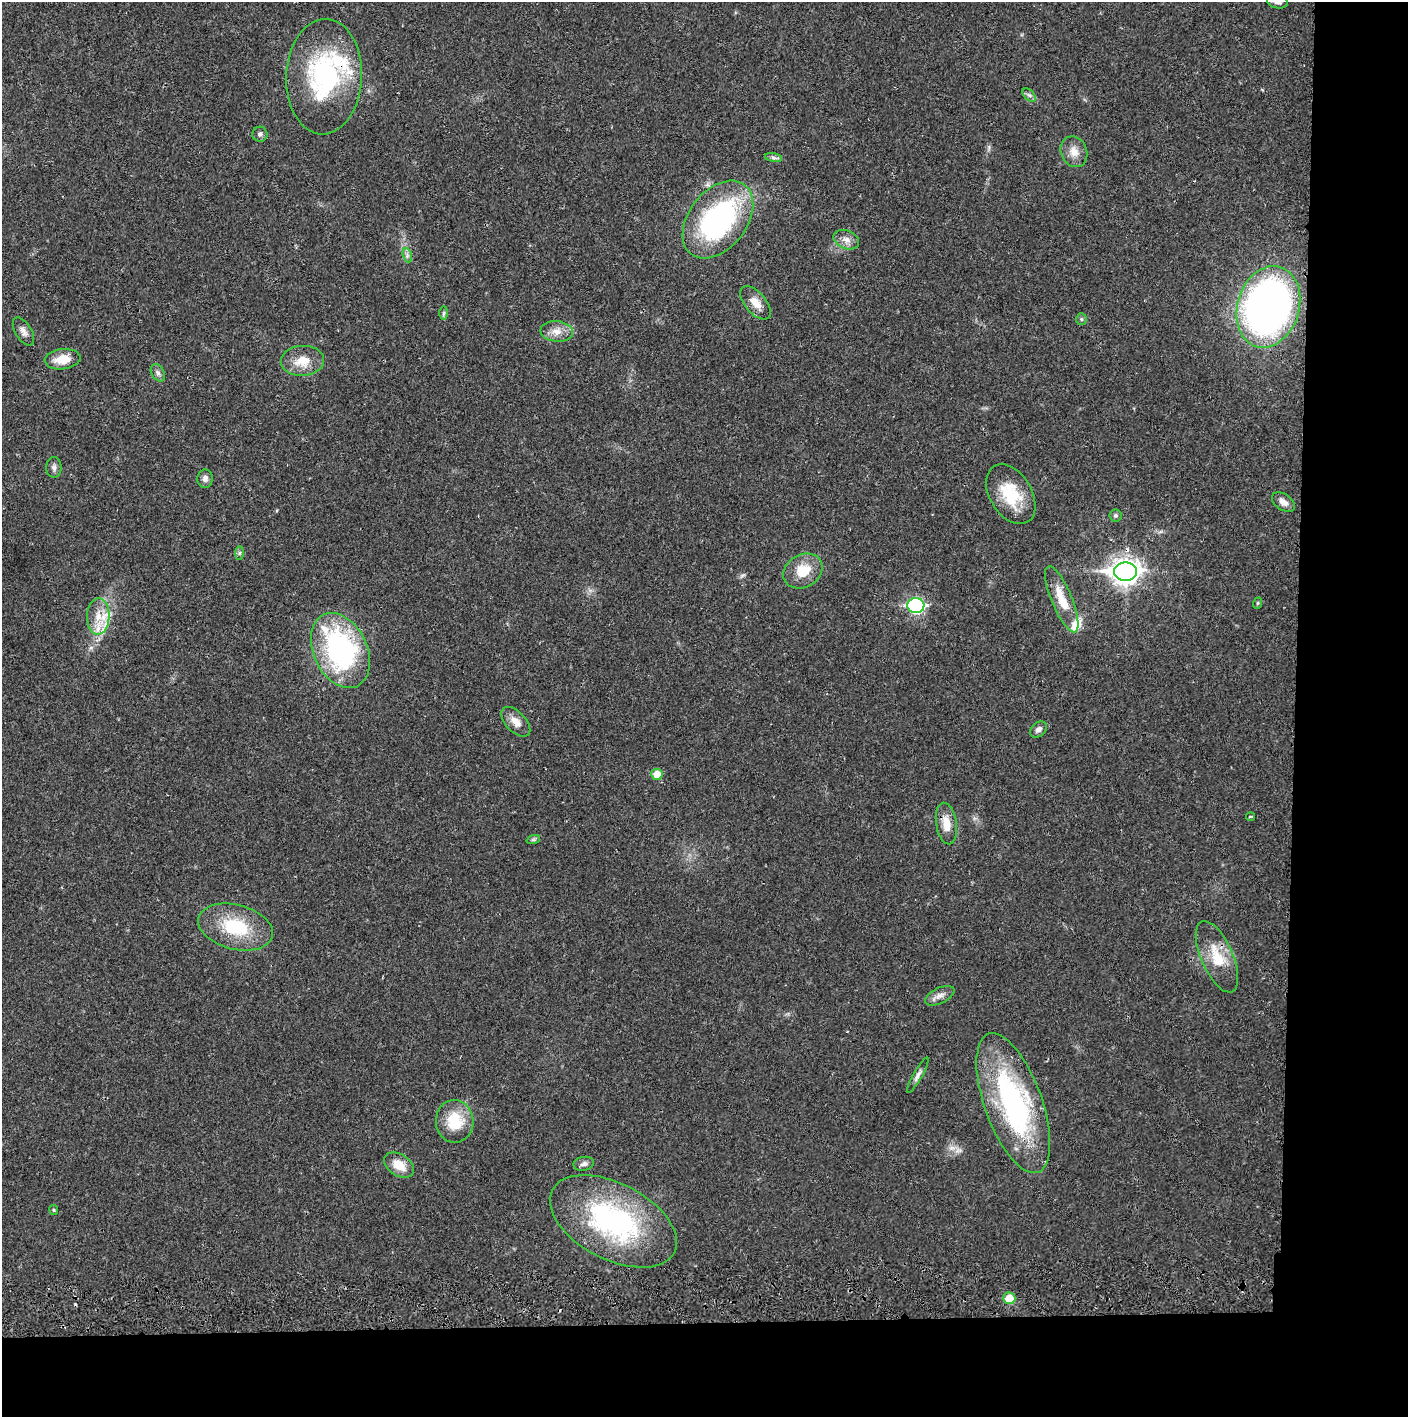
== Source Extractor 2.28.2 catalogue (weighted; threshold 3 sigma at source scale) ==
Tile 9 of 3 x 3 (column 3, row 3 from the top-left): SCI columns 2817-4222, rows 56-1470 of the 4230 x 4358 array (HDU 1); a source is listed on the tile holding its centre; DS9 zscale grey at full resolution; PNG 1410 x 1419 px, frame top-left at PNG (2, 2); each listed source drawn as its Kron ellipse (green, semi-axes under 4 px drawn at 4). Shown black and unused: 14% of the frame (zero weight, under 2 of 3 exposures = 3% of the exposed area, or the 3 px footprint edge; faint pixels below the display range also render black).
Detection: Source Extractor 2.28.2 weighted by HDU 2 'WHT'; one run over the whole footprint, this tile lists its part. Background 0.0213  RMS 0.0035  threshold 0.0157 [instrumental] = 3 sigma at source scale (4.5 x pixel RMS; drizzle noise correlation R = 1.50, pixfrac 1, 0.05/0.05 arcsec/px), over >= 5 px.
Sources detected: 53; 1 cosmic-ray / hot-pixel residue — neither listed nor drawn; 4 inside a brighter listed object's ellipse — not listed separately; the other 48 listed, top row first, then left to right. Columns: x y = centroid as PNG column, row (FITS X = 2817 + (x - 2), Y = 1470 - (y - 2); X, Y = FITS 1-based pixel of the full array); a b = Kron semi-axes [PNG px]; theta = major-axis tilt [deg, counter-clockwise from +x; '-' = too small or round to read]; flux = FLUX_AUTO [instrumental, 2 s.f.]
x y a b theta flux
1277 2 10 6 -11 1.3
324 77 58 38 87 49
1029 95 8 4 -44 0.85
260 134 7 7 - 1
1074 152 16 13 -69 3.7
773 158 8 4 -9 0.85
718 220 44 29 52 66
846 240 13 9 -23 2.5
407 255 7 4 -72 0.9
755 303 20 10 -49 4.2
1268 307 41 31 73 220
444 313 7 4 89 0.57
1081 319 5 5 - 0.52
557 331 16 10 -6 3.6
23 332 16 8 -58 1.9
62 359 18 10 6 5.6
303 361 22 15 4 6.9
158 373 9 6 -60 1.1
54 467 10 8 90 1.3
205 479 9 7 87 1.5
1011 494 32 21 -59 14
1283 502 13 8 -36 2.1
1116 515 6 6 - 0.63
239 553 7 4 89 0.63
803 571 20 16 30 8.5
1125 572 11 9 0 330
1062 599 35 10 -68 8.3
1258 603 6 3 70 0.39
916 605 8 7 - 66
98 616 18 11 88 5.9
340 650 39 27 -65 65
516 722 18 10 -46 3.4
1038 729 9 6 41 1.6
657 774 6 5 - 5.2
1251 816 4 2 - 0.38
946 824 21 10 -81 4.8
533 840 7 4 18 0.57
235 927 38 22 -14 19
1217 957 38 16 -66 11
940 996 16 7 26 2.2
918 1075 20 4 60 1.5
1013 1103 74 28 -70 72
455 1121 21 19 -86 12
584 1164 10 7 12 1.3
399 1165 16 10 -33 5.7
54 1210 5 4 - 0.39
613 1221 68 38 -27 65
1009 1298 6 6 - 6.6
Overlapping masked pixels (flux is a lower limit): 3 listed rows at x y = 324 77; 1125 572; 1217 957
Isophote crosses this tile's border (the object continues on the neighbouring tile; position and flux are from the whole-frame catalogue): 1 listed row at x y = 1277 2